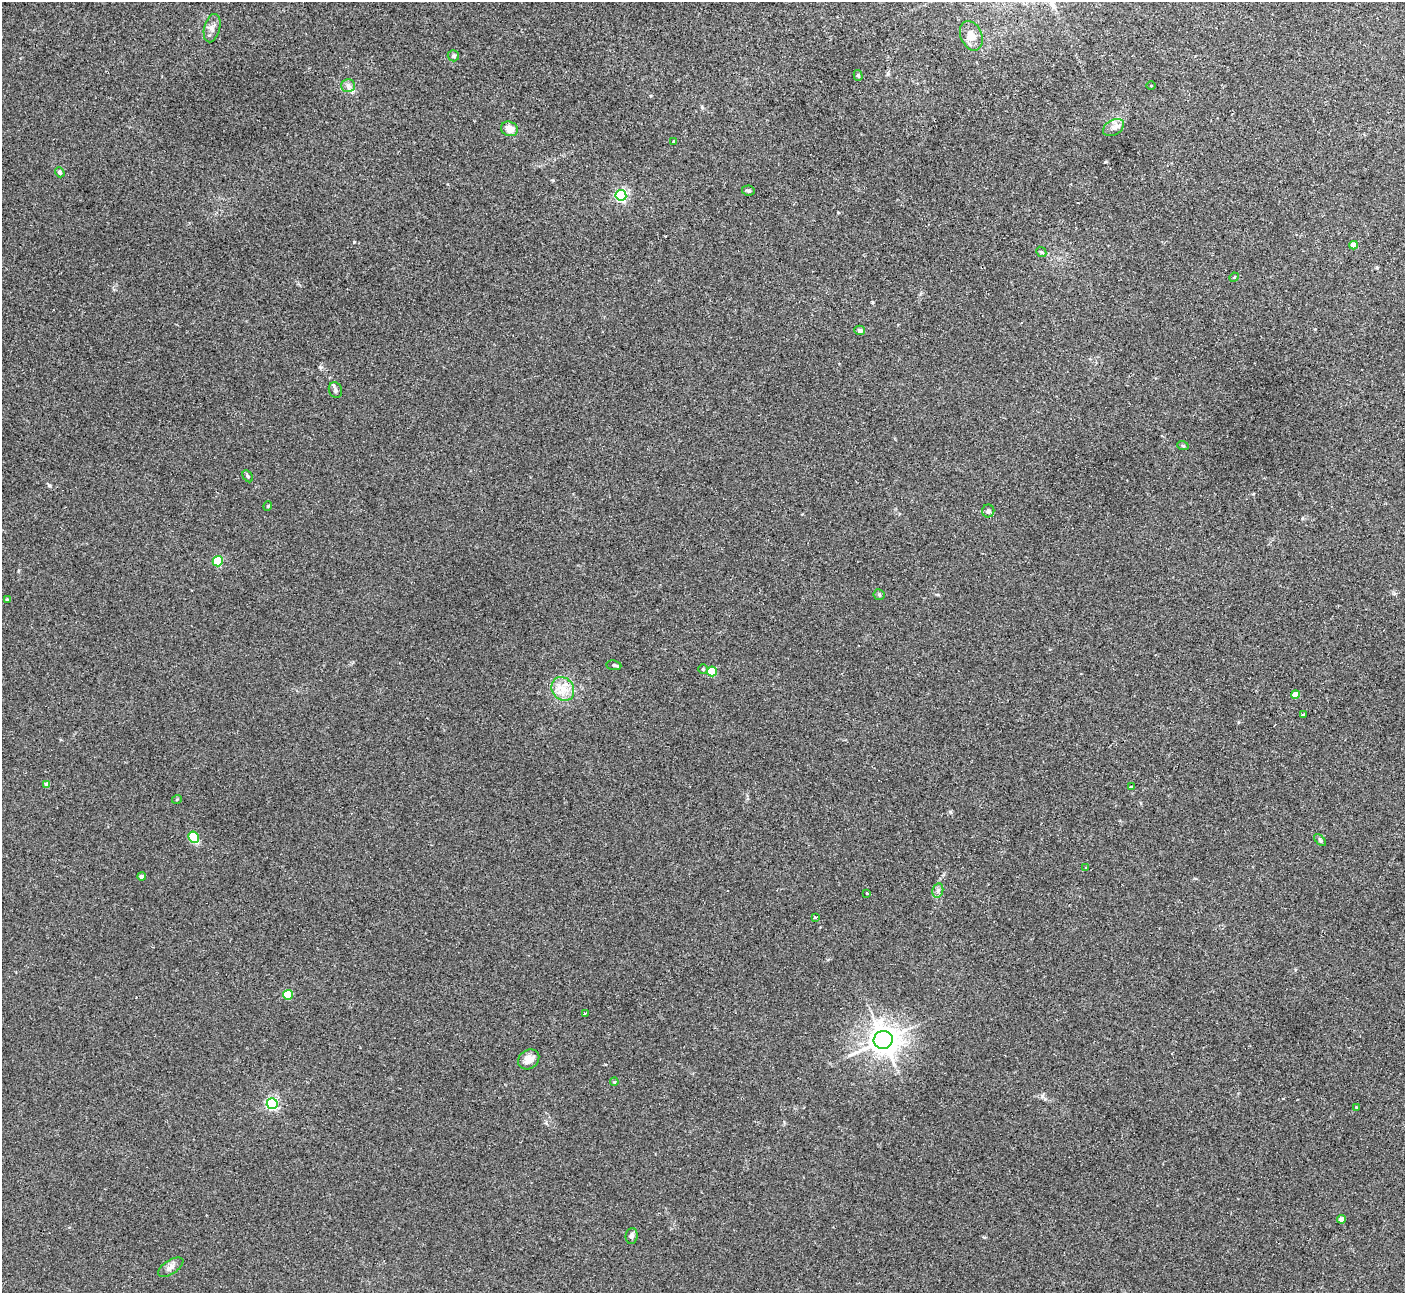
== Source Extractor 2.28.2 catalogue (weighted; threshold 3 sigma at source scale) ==
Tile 10 of 4 x 4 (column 2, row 3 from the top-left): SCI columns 1446-2848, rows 1478-2768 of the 5684 x 5663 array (HDU 1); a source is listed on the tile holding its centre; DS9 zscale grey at full resolution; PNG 1407 x 1295 px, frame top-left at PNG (2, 2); each listed source drawn as its Kron ellipse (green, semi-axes under 4 px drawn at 4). Shown black and unused: <1% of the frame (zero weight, under 2 of 3 exposures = <1% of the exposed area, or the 3 px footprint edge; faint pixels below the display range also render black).
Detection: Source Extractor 2.28.2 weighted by HDU 2 'WHT'; one run over the whole footprint, this tile lists its part. Background 0.0444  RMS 0.0076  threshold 0.0341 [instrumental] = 3 sigma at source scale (4.5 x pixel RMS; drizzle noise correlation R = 1.50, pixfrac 1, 0.05/0.05 arcsec/px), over >= 5 px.
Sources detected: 51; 1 cosmic-ray / hot-pixel residue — neither listed nor drawn; the other 50 listed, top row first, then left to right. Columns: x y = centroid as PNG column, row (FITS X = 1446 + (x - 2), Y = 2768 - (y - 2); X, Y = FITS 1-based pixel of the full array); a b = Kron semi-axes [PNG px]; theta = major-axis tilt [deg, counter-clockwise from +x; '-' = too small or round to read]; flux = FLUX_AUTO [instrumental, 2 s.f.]
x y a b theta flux
212 28 14 8 76 4.1
971 36 15 10 -67 8
453 56 5 5 - 1.6
858 75 5 4 - 1.1
1151 85 5 3 - 0.65
348 86 7 6 - 2.4
1113 128 11 7 31 3.7
510 129 8 7 - 7.5
673 141 3 2 - 0.58
60 172 5 4 - 1.2
748 190 6 5 - 1.3
621 195 5 5 - 120
1354 245 4 4 - 7.7
1041 252 5 4 - 1.2
1234 277 5 4 - 0.74
860 330 5 4 - 2.3
335 390 8 6 -70 1.9
1183 446 6 3 -19 0.8
248 476 6 4 -60 1.1
268 506 5 3 - 0.58
988 511 6 6 - 2.5
218 561 5 5 - 36
879 595 6 5 - 1.1
7 600 4 4 - 1.3
614 665 7 5 -8 1.4
703 669 5 5 - 1.1
712 671 5 5 - 32
563 689 12 10 -55 8.8
1295 694 4 4 - 9.6
1303 715 3 3 - 5.3
47 785 4 4 - 3.9
1131 786 3 3 - 3.5
177 799 5 3 - 0.67
194 837 6 5 - 35
1320 840 7 4 -46 1.3
1086 868 4 2 - 0.55
142 876 4 4 - 3
938 890 7 5 78 2
867 894 3 3 - 1.4
816 917 4 3 - 8.1
288 995 5 5 - 28
585 1013 3 3 - 1.1
883 1040 9 9 - 1000
529 1059 11 9 36 6.3
614 1082 4 3 - 0.62
272 1104 5 5 - 130
1356 1107 3 3 - 0.67
1341 1219 4 4 - 6.1
632 1236 8 6 84 2
171 1267 14 7 33 3.7
Unlisted compact peaks at least as high as the median listed source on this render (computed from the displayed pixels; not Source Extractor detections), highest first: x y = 354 242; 49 485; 1105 162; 950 812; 320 367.